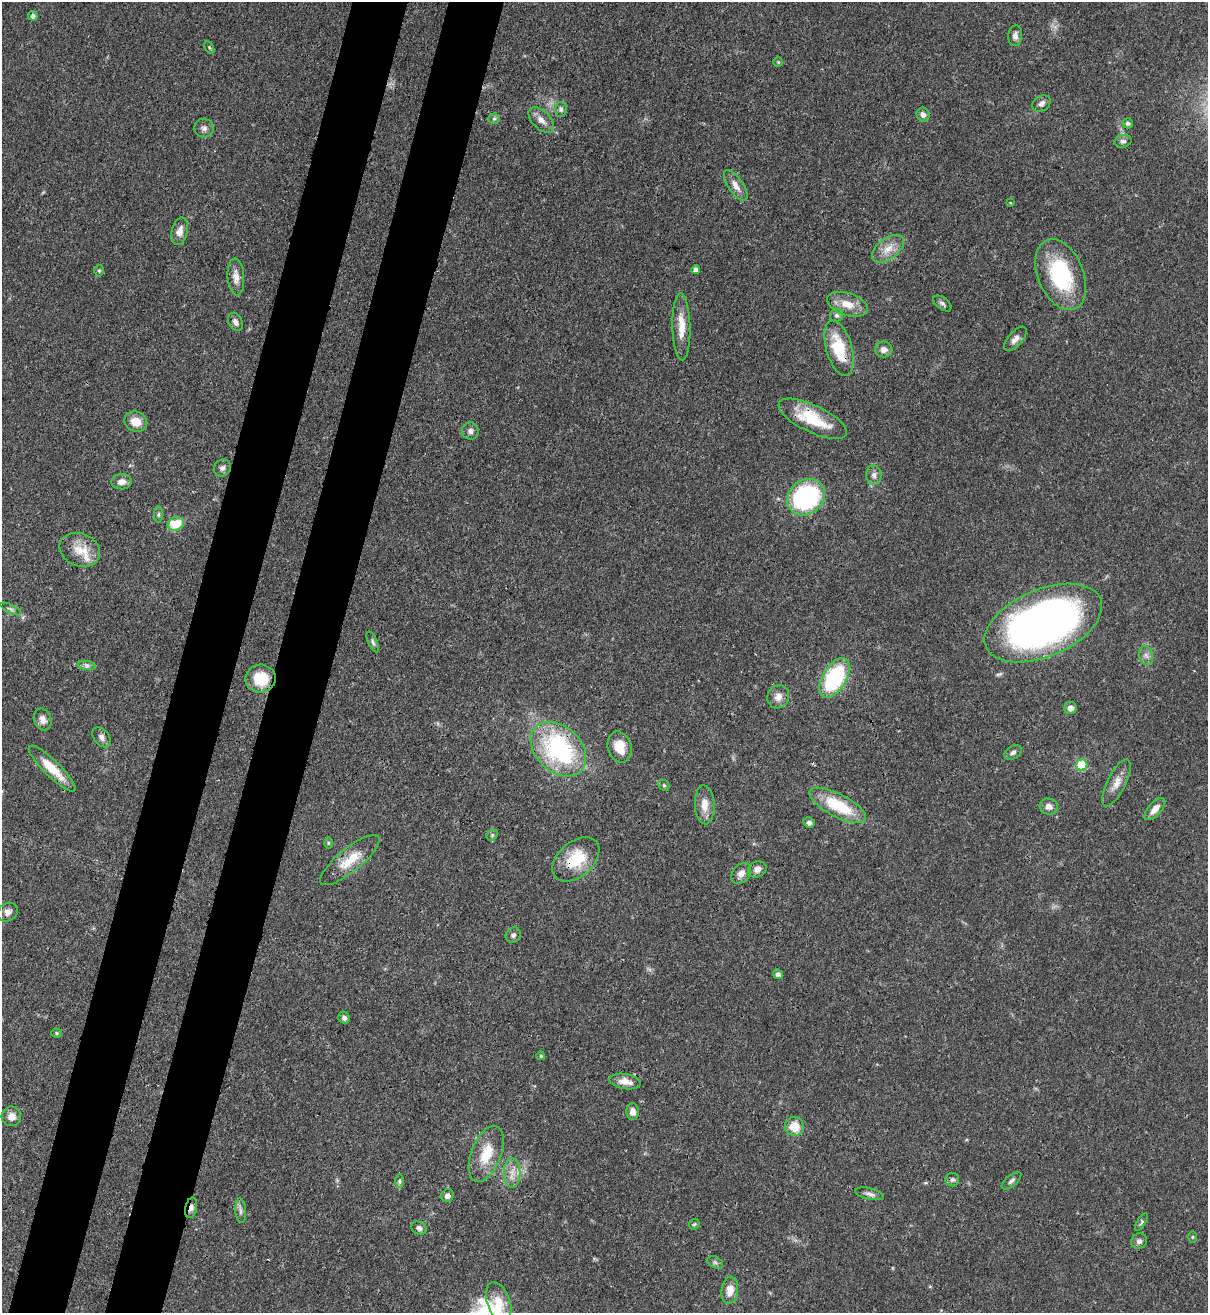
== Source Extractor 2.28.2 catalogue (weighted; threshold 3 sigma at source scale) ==
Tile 7 of 4 x 4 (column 3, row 2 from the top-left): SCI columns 2629-3834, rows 2652-3962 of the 5381 x 5304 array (HDU 1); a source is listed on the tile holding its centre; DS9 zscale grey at full resolution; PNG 1210 x 1315 px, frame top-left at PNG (2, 2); each listed source drawn as its Kron ellipse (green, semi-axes under 4 px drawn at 4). Shown black and unused: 9% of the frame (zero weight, under 3 of 4 exposures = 7% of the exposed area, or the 3 px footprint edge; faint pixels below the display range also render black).
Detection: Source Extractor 2.28.2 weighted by HDU 2 'WHT'; one run over the whole footprint, this tile lists its part. Background 0.0871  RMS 0.004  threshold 0.0179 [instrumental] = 3 sigma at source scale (4.5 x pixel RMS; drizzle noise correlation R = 1.50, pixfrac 1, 0.05/0.05 arcsec/px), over >= 5 px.
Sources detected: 95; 1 inside a brighter listed object's ellipse — not listed separately; the other 94 listed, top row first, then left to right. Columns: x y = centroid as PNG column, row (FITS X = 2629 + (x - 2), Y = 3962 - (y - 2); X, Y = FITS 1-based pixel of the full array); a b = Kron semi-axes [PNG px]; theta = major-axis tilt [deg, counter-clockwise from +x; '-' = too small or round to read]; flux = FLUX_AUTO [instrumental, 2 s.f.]
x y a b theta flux
33 16 5 4 - 1.4
1015 36 10 7 84 1.9
209 47 6 4 -59 0.55
778 62 4 4 - 0.4
1041 104 10 7 32 1.6
561 109 7 6 - 1
923 114 7 6 - 1.8
494 119 6 5 - 0.68
541 120 16 8 -45 3.2
1128 123 5 5 - 0.97
204 128 9 9 - 1.7
1123 141 9 6 13 1.2
736 186 18 7 -56 3.3
1010 202 3 2 - 0.36
180 231 14 8 76 3.1
888 249 18 10 38 5.2
696 270 4 4 - 1.7
99 271 6 5 - 0.54
1061 275 37 23 -67 35
236 277 18 8 -86 3.3
942 303 10 6 -37 1.2
847 304 21 11 -17 6.4
837 315 7 6 - 0.91
235 322 9 7 -64 1.8
681 327 33 9 -89 7.4
1015 339 15 7 49 2.6
839 348 29 13 -74 17
884 349 9 8 - 2.3
813 419 37 13 -25 17
136 422 12 10 -25 5.5
470 431 8 8 - 1.5
222 468 9 8 - 1.4
874 475 9 7 -87 1.8
122 482 10 7 2 2.7
806 497 20 17 38 59
158 514 8 4 89 0.74
176 524 8 6 17 10
80 550 21 16 -24 7.6
11 609 11 4 -26 0.9
1043 623 62 33 23 240
373 642 11 4 -66 0.94
1146 655 9 7 -73 1.7
87 665 9 4 -8 1.1
261 678 15 14 - 11
834 678 22 12 59 42
778 697 12 10 62 3
1071 708 6 6 - 2.4
43 719 11 8 -67 2.4
102 737 11 7 -51 1.9
620 747 16 11 -75 7.4
558 749 31 23 -44 56
1013 752 9 6 32 1.4
1082 765 5 5 - 18
52 769 32 8 -44 8.9
1116 783 26 9 63 4.5
664 785 6 5 - 0.62
705 805 19 10 -86 5
838 805 31 11 -27 20
1049 806 9 8 - 2.5
1155 809 14 6 48 3
809 823 6 5 - 1.2
492 835 6 5 - 0.72
328 843 6 4 -90 0.49
576 859 27 17 41 15
350 860 37 11 39 9.3
757 869 9 8 - 2.2
741 874 11 8 49 2.7
8 912 10 9 - 2.1
513 935 8 7 - 1.2
778 974 5 4 - 1.6
344 1018 6 5 - 1.2
57 1033 5 4 - 0.5
541 1056 4 4 - 0.65
625 1081 16 7 -10 3.9
633 1112 8 6 -88 2.5
11 1116 10 9 - 3.3
794 1126 9 9 - 7.2
486 1154 29 15 69 12
512 1173 15 8 -90 3.7
952 1180 7 6 - 0.97
399 1181 6 4 90 0.83
1011 1181 12 5 40 1.3
869 1194 15 5 -13 1.7
448 1196 6 6 - 1.8
191 1208 10 6 77 1.7
241 1211 12 5 -86 1.3
1141 1222 10 4 58 0.75
694 1224 6 4 44 0.57
419 1228 8 6 -23 1.4
1192 1237 5 3 - 0.4
1139 1241 8 7 - 1.4
715 1262 8 5 -30 0.93
730 1290 13 8 82 4.6
499 1302 21 11 -71 7.1
Overlapping masked pixels (flux is a lower limit): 6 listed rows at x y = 839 348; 813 419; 558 749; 52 769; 576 859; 191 1208